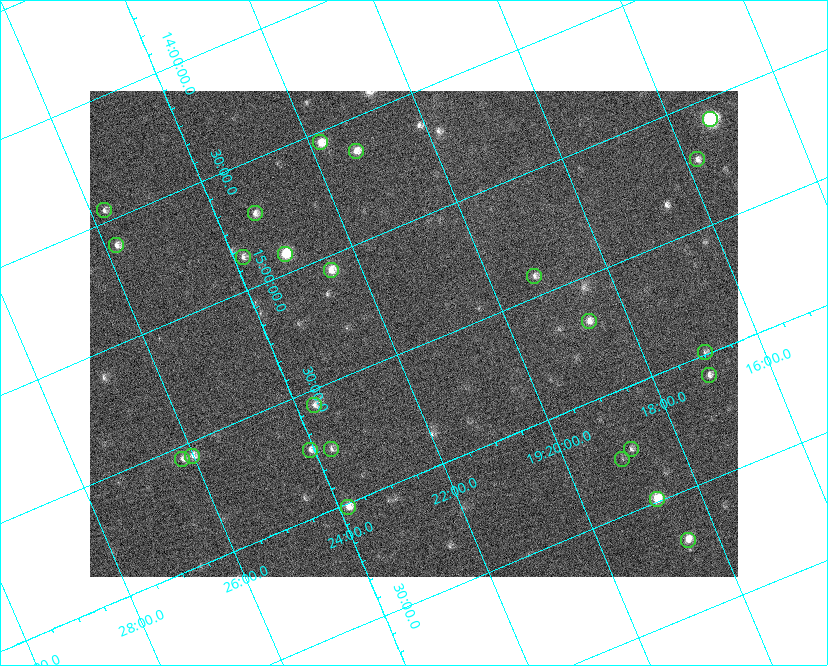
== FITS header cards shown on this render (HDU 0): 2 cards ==
NAXIS1  =                  648 / length of data axis 1
NAXIS2  =                  486 / length of data axis 2

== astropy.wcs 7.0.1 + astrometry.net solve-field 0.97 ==
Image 648 x 486 px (HDU 0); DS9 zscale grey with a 90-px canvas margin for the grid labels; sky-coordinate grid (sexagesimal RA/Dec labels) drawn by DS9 from the SOLVED WCS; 24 Tycho-2 reference stars matched to detected sources circled (green)
Header WCS: none
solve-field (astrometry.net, Tycho-2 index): SOLVED blind (the file carries no WCS)
Solved WCS: RA---TAN-SIP/DEC--TAN-SIP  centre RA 19:21:35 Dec +15:27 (290.40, +15.44 deg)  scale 15.3 arcsec/px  FOV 165.0' x 123.7'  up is -157 deg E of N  parity flipped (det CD > 0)
(file carries no celestial WCS; the grid is the blind solution)
Tycho-2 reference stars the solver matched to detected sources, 24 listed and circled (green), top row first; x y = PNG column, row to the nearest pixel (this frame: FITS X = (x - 90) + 1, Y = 486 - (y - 91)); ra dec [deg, ICRS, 3 dp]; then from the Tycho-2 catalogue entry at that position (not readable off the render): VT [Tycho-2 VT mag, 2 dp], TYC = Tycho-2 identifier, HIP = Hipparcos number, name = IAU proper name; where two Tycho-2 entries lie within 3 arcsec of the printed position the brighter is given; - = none
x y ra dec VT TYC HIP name
710 119 288.834 +15.084 5.69 1599-3869-1 94624 -
320 142 290.452 +14.543 7.44 1054-679-1 - -
356 151 290.323 +14.634 7.66 1054-951-1 95132 -
697 159 288.951 +15.222 8.24 1599-3918-1 94665 -
104 210 291.441 +14.452 8.37 1067-789-1 - -
255 213 290.838 +14.713 8.21 1054-205-1 95303 -
116 245 291.451 +14.609 8.24 1067-445-1 95522 -
285 254 290.784 +14.921 6.67 1054-223-1 95287 -
243 257 290.960 +14.864 8.44 1054-411-1 - -
331 270 290.625 +15.059 7.77 1600-2349-1 - -
534 276 289.809 +15.416 8.37 1599-3313-1 94944 -
589 321 289.664 +15.681 7.94 1599-1947-1 94894 -
705 352 289.242 +15.992 8.86 1599-2780-1 - -
709 375 289.265 +16.088 8.20 1599-2332-1 - -
314 405 290.922 +15.560 8.69 1600-1874-1 - -
331 449 290.929 +15.760 8.70 1600-822-1 95334 -
631 449 289.708 +16.250 8.60 1599-1761-1 - -
310 450 291.017 +15.730 8.16 1600-168-1 - -
192 456 291.504 +15.557 8.17 1600-1630-1 95542 -
182 459 291.551 +15.552 8.28 1600-1749-1 95559 -
622 459 289.759 +16.274 9.33 1599-1589-1 - -
657 499 289.688 +16.488 7.07 1599-570-1 94905 -
348 507 290.960 +16.014 7.62 1600-1088-1 95346 -
688 540 289.631 +16.698 7.50 1599-66-1 94884 -